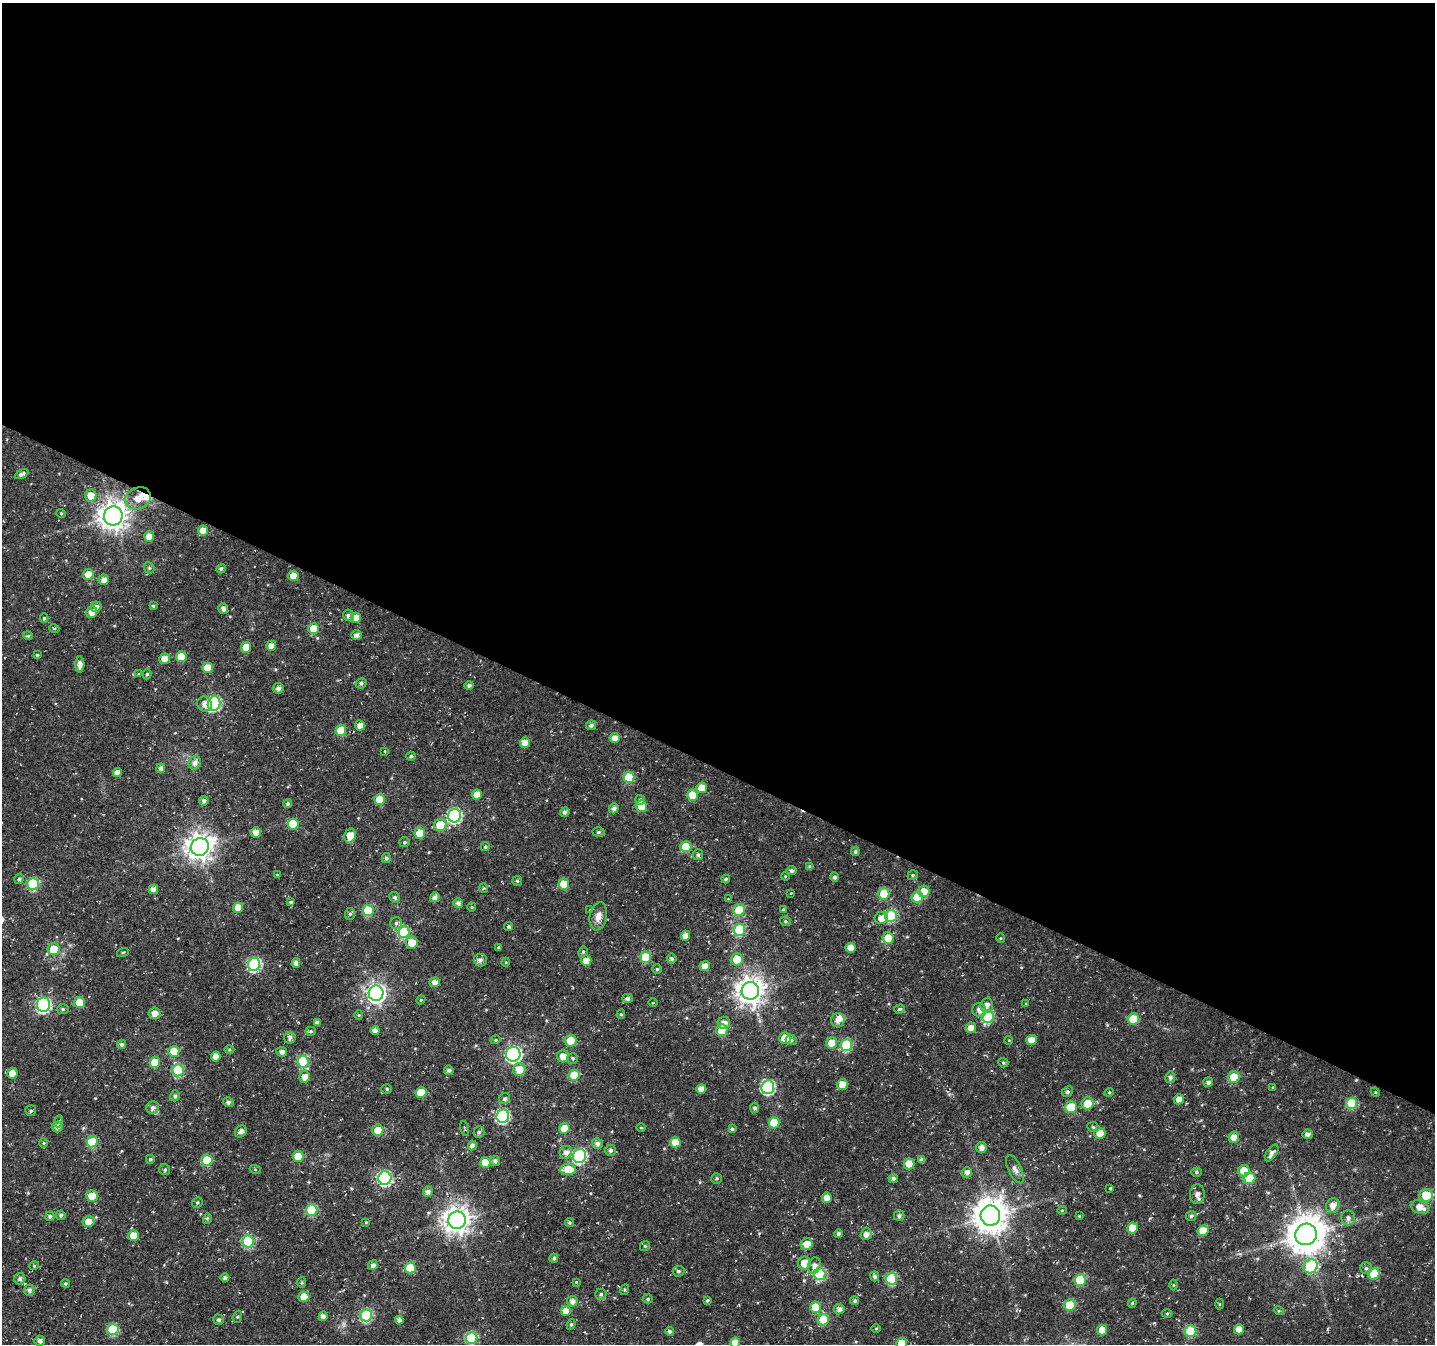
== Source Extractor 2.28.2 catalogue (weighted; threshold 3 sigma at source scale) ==
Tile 3 of 4 x 4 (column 3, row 1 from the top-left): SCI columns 2877-4309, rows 4314-5655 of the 5806 x 5920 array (HDU 1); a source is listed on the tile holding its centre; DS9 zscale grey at full resolution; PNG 1437 x 1346 px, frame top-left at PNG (2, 3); each listed source drawn as its Kron ellipse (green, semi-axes under 4 px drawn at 4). Shown black and unused: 57% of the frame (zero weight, under 3 of 4 exposures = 4% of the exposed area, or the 3 px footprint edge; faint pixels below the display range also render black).
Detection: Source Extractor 2.28.2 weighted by HDU 2 'WHT'; one run over the whole footprint, this tile lists its part. Background 0.0176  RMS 0.0038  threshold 0.0172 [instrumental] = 3 sigma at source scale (4.5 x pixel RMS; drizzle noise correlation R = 1.50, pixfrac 1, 0.0396/0.0396 arcsec/px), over >= 5 px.
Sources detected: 332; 3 inside a brighter listed object's ellipse — not listed separately; the other 329 listed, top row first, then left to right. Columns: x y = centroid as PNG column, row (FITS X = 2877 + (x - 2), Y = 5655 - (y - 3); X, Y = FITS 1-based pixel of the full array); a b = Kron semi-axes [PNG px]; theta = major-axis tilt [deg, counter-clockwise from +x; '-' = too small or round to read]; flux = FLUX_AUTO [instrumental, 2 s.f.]
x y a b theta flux
21 474 7 4 28 1.3
91 496 6 6 - 5.6
138 498 13 10 26 8.6
61 513 4 4 - 0.45
113 516 9 9 - 400
203 531 5 5 - 4.2
149 537 5 5 - 4.1
149 568 6 5 - 0.59
221 569 5 4 - 0.72
88 574 5 5 - 4.2
293 576 5 5 - 5.3
104 580 5 5 - 2
153 606 4 4 - 0.49
96 607 5 5 - 1.4
223 608 5 5 - 1.5
92 612 6 5 - 3.8
349 615 6 5 - 1.5
44 618 5 4 - 0.55
356 618 5 5 - 4.3
54 628 5 3 - 0.38
314 629 5 5 - 9.3
356 635 5 5 - 1.5
28 636 4 4 - 0.59
271 646 5 5 - 2.7
246 647 5 5 - 5.6
37 655 4 4 - 0.53
181 657 5 5 - 6.7
165 659 5 5 - 3.5
80 665 8 4 -89 2.3
207 668 5 5 - 5.8
139 674 4 4 - 0.34
147 674 5 4 - 0.62
361 683 6 5 - 0.88
469 685 5 4 - 1.1
278 688 5 5 - 1.4
214 703 7 6 - 43
205 704 8 7 - 2.4
360 725 5 5 - 2.8
591 725 5 5 - 1.2
341 730 5 5 - 8.7
614 738 5 5 - 2.9
525 743 5 5 - 3.5
385 751 4 3 - 0.28
411 756 5 4 - 0.69
195 763 7 6 - 1.7
161 768 5 4 - 1.4
117 772 4 4 - 2.1
629 777 5 5 - 13
702 788 5 5 - 4.3
477 795 5 5 - 3.3
692 795 5 5 - 8.2
380 799 5 5 - 7.8
640 800 5 5 - 1.1
204 801 5 5 - 1.1
288 804 4 4 - 0.83
641 806 6 5 - 6.3
614 808 5 4 - 1.5
565 812 5 4 - 1.3
455 816 7 6 - 52
293 824 5 5 - 11
440 825 6 6 - 9
256 832 5 5 - 2.5
598 832 6 4 3 0.79
420 833 6 5 - 7.6
350 835 7 5 77 4.7
404 842 5 5 - 0.68
200 847 9 8 - 360
485 847 5 4 - 0.59
686 847 5 5 - 10
855 852 4 4 - 0.77
698 855 5 5 - 0.86
386 858 5 4 - 0.81
810 867 4 4 - 1
792 871 5 4 - 1.2
277 875 4 3 - 0.3
913 875 5 4 - 0.66
785 876 4 3 - 0.35
834 877 5 4 - 1.1
19 879 5 4 - 0.76
726 879 4 4 - 0.75
517 881 5 5 - 0.57
33 884 6 5 - 24
564 884 5 5 - 6.7
484 888 5 4 - 0.37
153 889 5 4 - 2.5
924 891 6 5 - 5
791 893 3 3 - 0.22
884 894 6 5 - 13
395 897 5 5 - 0.87
435 897 5 4 - 1.7
917 897 5 5 - 10
728 899 4 4 - 0.28
291 902 4 3 - 0.66
458 903 5 5 - 1.3
472 907 4 4 - 0.39
238 908 5 5 - 4.9
783 909 4 3 - 0.41
590 910 4 4 - 0.28
739 910 6 5 - 12
368 911 5 5 - 14
350 914 6 5 - 0.77
598 916 14 8 79 3
891 916 6 6 - 21
881 918 6 6 - 3.3
785 921 5 4 - 0.63
396 923 6 6 - 0.9
509 926 4 4 - 0.71
739 930 6 5 - 20
404 932 6 5 - 21
685 936 5 4 - 2.9
888 938 6 5 - 6.4
1000 938 5 3 - 0.34
412 943 6 6 - 5.8
499 947 4 3 - 0.61
850 948 5 5 - 3.6
54 949 6 6 - 7.8
123 952 6 3 19 0.37
583 952 5 4 - 0.51
646 957 5 5 - 13
672 959 5 5 - 0.85
737 959 6 6 - 6.4
480 960 6 6 - 1.5
586 960 5 5 - 2.6
506 962 4 3 - 0.3
296 963 4 4 - 2.1
254 964 7 6 - 44
705 966 5 5 - 3
657 969 5 5 - 0.52
435 982 5 5 - 2.4
750 991 9 9 - 400
376 993 8 7 - 170
627 998 5 4 - 1.2
421 1000 4 4 - 0.36
79 1002 5 5 - 5.7
653 1003 4 3 - 0.33
1026 1004 4 3 - 0.32
43 1005 7 6 - 59
987 1005 7 6 - 2.1
63 1009 6 5 - 0.72
900 1009 5 4 - 0.78
979 1010 7 6 - 2.1
154 1013 6 6 - 2.5
621 1014 4 4 - 0.58
359 1015 4 4 - 0.39
988 1017 6 6 - 25
1133 1019 5 5 - 8.7
838 1020 7 6 - 2.4
317 1023 4 4 - 1
724 1023 6 6 - 2.5
971 1028 5 5 - 2.8
375 1030 4 4 - 2.1
722 1030 5 5 - 12
311 1031 5 4 - 0.61
290 1038 6 5 - 1.3
785 1038 5 5 - 5.1
496 1040 5 4 - 0.48
791 1040 5 5 - 0.95
1009 1040 4 3 - 0.31
1032 1040 5 5 - 4.1
570 1041 6 6 - 6.8
832 1043 6 5 - 5.7
121 1044 4 4 - 1
846 1045 6 6 - 21
229 1049 5 3 - 0.43
174 1051 5 5 - 7.7
282 1052 5 5 - 1.4
513 1054 7 7 - 83
563 1056 6 6 - 3.2
216 1057 5 5 - 3.3
573 1058 5 5 - 0.67
303 1061 6 5 - 21
155 1062 5 5 - 7.6
1003 1063 5 4 - 0.6
519 1069 6 6 - 4.6
178 1070 6 5 - 25
449 1070 5 4 - 1
12 1073 5 5 - 4.3
574 1075 5 5 - 9.5
305 1077 5 5 - 2.8
1170 1077 5 5 - 1.1
1234 1077 5 5 - 9.4
1208 1082 5 5 - 1.2
842 1084 5 5 - 3.8
768 1087 7 6 - 44
1273 1087 4 3 - 0.39
387 1089 5 4 - 0.61
701 1089 5 5 - 2.8
421 1092 5 5 - 9.3
1067 1092 5 5 - 0.78
1109 1092 4 4 - 0.45
1375 1092 5 3 - 0.35
175 1096 5 4 - 0.88
505 1099 6 5 - 0.82
1179 1099 5 5 - 2.8
228 1102 5 5 - 0.9
1088 1103 6 6 - 7.5
1352 1103 6 5 - 14
1071 1107 6 5 - 12
153 1108 6 6 - 1.4
755 1108 5 4 - 1
31 1111 5 5 - 0.68
503 1116 7 6 - 44
59 1121 6 3 70 0.56
774 1123 5 5 - 8.6
57 1127 5 5 - 1.4
1093 1127 6 4 -23 0.58
564 1128 5 5 - 5.5
641 1128 5 3 - 0.35
465 1129 8 3 -76 0.47
732 1129 4 4 - 0.87
378 1130 5 5 - 4.9
241 1131 6 5 - 1.5
479 1132 6 5 - 0.88
1100 1133 5 5 - 4.8
1308 1134 5 4 - 1.5
1234 1137 5 5 - 3
92 1142 5 5 - 17
675 1142 5 5 - 4.9
44 1143 5 3 - 0.37
597 1144 5 5 - 1.3
472 1146 5 4 - 1.5
981 1147 5 5 - 1.8
610 1150 5 5 - 1
566 1152 6 6 - 1.8
1272 1153 9 5 56 1.7
579 1156 7 6 - 55
298 1157 5 5 - 7.7
150 1159 4 4 - 0.6
207 1160 5 5 - 12
921 1160 4 4 - 1.2
495 1161 5 5 - 1.2
485 1162 5 5 - 6.2
909 1164 5 5 - 6.2
255 1169 5 3 - 0.38
568 1169 8 5 2 8.4
1015 1169 15 6 -65 1.7
165 1170 6 5 - 0.73
1244 1171 6 5 - 6.6
967 1172 5 5 - 1.5
1197 1172 5 4 - 0.59
385 1178 7 6 - 49
717 1178 5 5 - 0.59
893 1178 5 4 - 1.1
1249 1178 6 6 - 13
1110 1188 4 2 - 0.35
428 1192 5 5 - 1.6
1197 1194 10 7 84 1.8
1426 1195 7 6 - 14
92 1196 6 5 - 4.7
827 1198 5 5 - 3.4
197 1202 6 5 - 0.61
1333 1205 7 6 - 2.7
1420 1207 9 6 -22 3.7
312 1210 6 5 - 20
1062 1210 5 3 - 0.34
61 1215 5 4 - 0.89
50 1216 5 4 - 1
899 1216 5 5 - 1.1
990 1216 10 9 - 660
1079 1216 4 3 - 0.31
1191 1216 5 5 - 0.88
1348 1218 7 7 - 1.4
207 1219 5 3 - 0.51
457 1220 9 8 - 370
88 1222 6 5 - 3.4
366 1222 4 4 - 0.38
569 1223 4 4 - 0.51
1132 1228 5 5 - 7.4
1203 1231 5 5 - 7.6
838 1234 4 4 - 0.92
866 1234 6 5 - 2.1
1306 1234 11 10 - 850
133 1236 5 5 - 4.1
248 1241 6 5 - 23
807 1244 6 6 - 4.1
645 1246 5 4 - 0.53
554 1258 4 4 - 0.78
804 1263 6 6 - 5.4
373 1265 5 4 - 1.6
814 1265 8 6 72 1.9
34 1266 5 3 - 0.3
1310 1266 7 6 - 23
410 1268 5 5 - 11
1366 1268 5 5 - 0.77
678 1271 6 5 - 0.78
820 1274 6 6 - 25
1374 1274 6 5 - 11
875 1276 5 4 - 1
225 1278 4 4 - 1
20 1279 5 5 - 1.1
891 1279 6 5 - 22
1080 1280 6 5 - 19
576 1282 4 4 - 0.32
65 1283 4 4 - 0.56
302 1283 5 4 - 0.51
1173 1285 5 3 - 0.31
29 1290 6 5 - 1.1
624 1290 5 3 - 0.39
601 1294 5 5 - 0.75
304 1297 5 5 - 6
648 1299 5 4 - 0.54
707 1300 4 4 - 0.62
572 1301 5 5 - 1.9
855 1301 4 4 - 0.7
1132 1303 4 3 - 0.43
1219 1304 5 3 - 0.36
1070 1305 6 5 - 13
815 1307 5 5 - 8.5
839 1309 5 5 - 1.4
566 1311 5 5 - 3.5
1279 1311 5 3 - 0.41
1167 1313 5 3 - 0.44
366 1315 6 6 - 30
323 1316 5 4 - 1.8
237 1317 6 4 70 0.53
219 1320 5 5 - 0.67
399 1320 4 4 - 1.6
823 1320 5 5 - 12
571 1324 5 4 - 0.54
876 1328 4 3 - 0.35
113 1329 6 5 - 17
1239 1329 5 5 - 3.7
1102 1330 5 5 - 3.9
670 1331 4 4 - 0.85
1190 1331 6 6 - 18
472 1338 6 5 - 29
40 1341 5 5 - 1.4
735 1343 5 5 - 4.9
902 1343 5 5 - 6.5
Overlapping masked pixels (flux is a lower limit): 1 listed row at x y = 138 498
Isophote crosses this tile's border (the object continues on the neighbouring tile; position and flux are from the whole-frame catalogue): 2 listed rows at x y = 735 1343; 902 1343